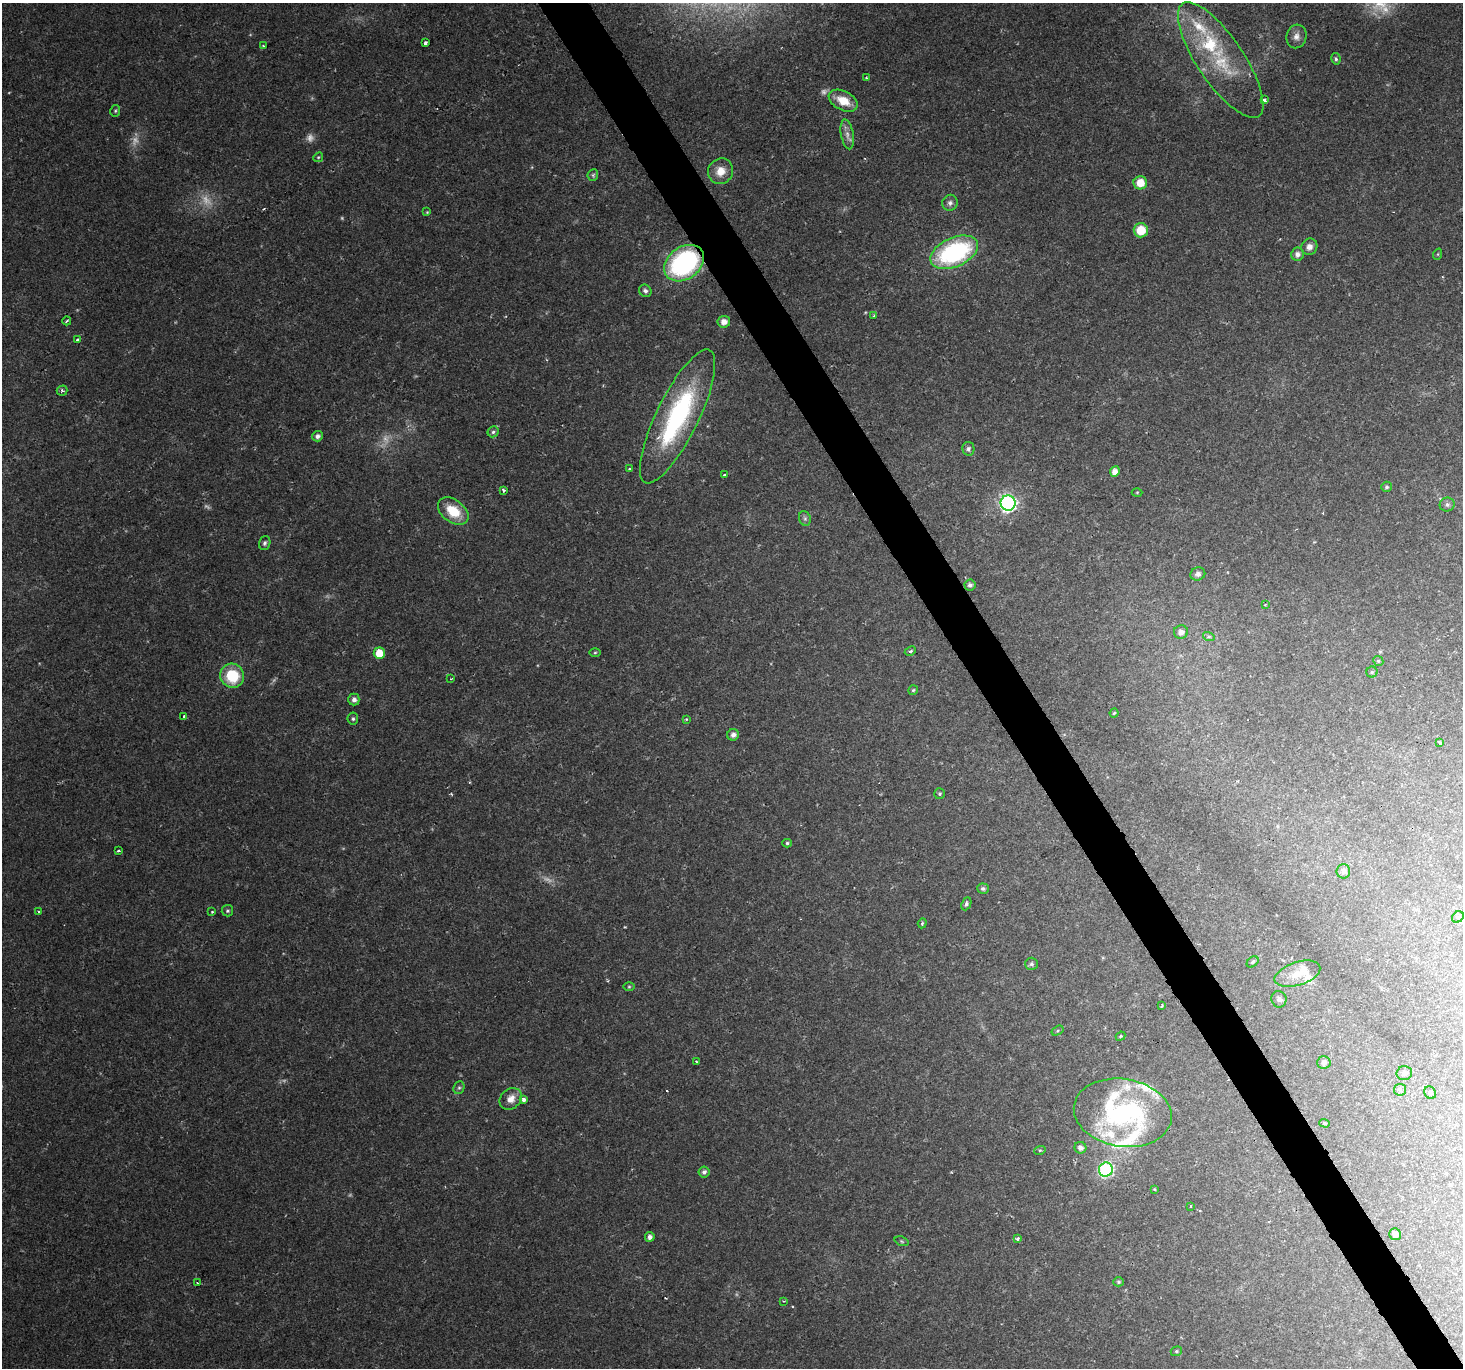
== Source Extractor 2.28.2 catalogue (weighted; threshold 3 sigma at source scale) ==
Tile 6 of 4 x 4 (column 2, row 2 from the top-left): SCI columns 1719-3179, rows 3041-4406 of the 6101 x 5900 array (HDU 1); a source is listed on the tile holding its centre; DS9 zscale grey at full resolution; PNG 1465 x 1370 px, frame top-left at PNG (2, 3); each listed source drawn as its Kron ellipse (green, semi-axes under 4 px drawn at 4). Shown black and unused: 3% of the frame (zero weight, under 2 of 3 exposures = <1% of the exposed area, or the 3 px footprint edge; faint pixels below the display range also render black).
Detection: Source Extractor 2.28.2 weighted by HDU 2 'WHT'; one run over the whole footprint, this tile lists its part. Background 0.0287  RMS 0.0029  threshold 0.0131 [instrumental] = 3 sigma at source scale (4.5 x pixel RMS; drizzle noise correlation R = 1.50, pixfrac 1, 0.0396/0.0396 arcsec/px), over >= 5 px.
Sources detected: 127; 10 too faint to see at this stretch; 4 cosmic-ray / hot-pixel residue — neither listed nor drawn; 7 inside a brighter listed object's ellipse — not listed separately; the other 106 listed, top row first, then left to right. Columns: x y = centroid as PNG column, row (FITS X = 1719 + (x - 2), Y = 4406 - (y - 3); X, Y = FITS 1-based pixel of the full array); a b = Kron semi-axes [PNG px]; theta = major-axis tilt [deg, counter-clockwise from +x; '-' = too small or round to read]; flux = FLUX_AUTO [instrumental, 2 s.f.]
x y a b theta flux
1296 36 12 10 75 1.9
425 43 3 3 - 1.7
263 46 3 2 - 0.21
1336 59 6 4 -78 0.55
1221 60 68 23 -56 22
867 78 4 3 - 0.31
1264 100 3 3 - 1.2
843 101 15 9 -27 5.6
115 111 6 5 - 0.44
847 134 15 6 -80 1.7
318 157 5 4 - 0.36
721 171 13 12 - 3.8
593 175 6 5 - 0.51
1140 183 6 6 - 4.8
950 203 8 7 - 1.1
427 212 4 4 - 0.33
1141 230 7 7 - 6.5
1309 247 8 7 - 1.8
954 252 25 14 24 42
1297 254 6 6 - 1.4
1438 254 6 3 71 0.33
684 263 22 16 36 48
645 291 6 6 - 0.99
874 316 3 3 - 0.55
67 321 4 2 - 0.5
724 322 6 6 - 2.1
77 340 3 3 - 0.43
62 391 5 5 - 0.54
678 416 74 21 64 46
493 432 6 5 - 0.6
317 436 5 5 - 1.2
968 449 7 6 - 0.92
629 469 3 2 - 0.29
1115 471 5 5 - 2
724 475 3 3 - 0.87
1386 487 5 5 - 0.57
504 490 3 3 - 0.88
1137 492 5 3 - 0.26
1008 503 7 7 - 93
1447 504 7 7 - 0.92
453 511 17 11 -37 8.3
805 518 7 5 -70 0.7
265 543 7 5 73 0.72
1198 574 7 6 - 1.2
970 585 5 5 - 1
1265 604 4 3 - 0.22
1181 632 7 7 - 1.8
1209 637 6 4 -17 0.45
910 651 6 4 27 0.56
379 653 6 5 - 5.8
595 653 5 3 - 0.35
1378 661 5 4 - 0.43
1372 672 5 5 - 0.5
232 676 12 11 - 12
451 679 3 3 - 0.26
913 690 5 5 - 0.44
354 700 6 5 - 1.2
1114 713 4 4 - 0.39
184 716 3 3 - 0.44
353 719 6 5 - 0.56
686 719 3 3 - 0.32
733 735 6 6 - 1.4
1440 743 3 3 - 0.58
940 794 5 5 - 0.46
787 843 4 4 - 0.51
118 851 3 2 - 0.66
1343 871 7 7 - 1.4
983 889 6 5 - 0.75
966 904 7 4 67 0.76
38 911 3 2 - 0.3
227 911 6 5 - 0.52
212 912 3 3 - 0.33
1458 917 6 5 - 0.52
922 923 5 4 - 0.38
1253 962 6 4 41 0.55
1031 964 6 6 - 0.67
1297 974 24 11 18 4.6
629 987 6 4 0 0.34
1279 999 8 7 - 1
1162 1006 3 2 - 0.38
1057 1031 6 4 33 0.42
1121 1036 5 4 - 0.37
696 1062 3 2 - 0.31
1324 1062 7 6 - 1
1404 1073 8 7 - 0.97
459 1088 6 5 - 0.58
1400 1090 6 6 - 0.59
1430 1093 6 5 - 0.57
511 1099 12 9 41 2.7
524 1099 4 3 - 1.4
1123 1113 49 34 -10 58
1325 1123 5 4 - 0.4
1080 1148 6 5 - 1.3
1040 1150 6 3 18 0.39
1106 1170 7 6 - 48
704 1172 6 5 - 0.87
1154 1189 4 4 - 0.29
1191 1206 2 2 - 0.28
1395 1234 6 5 - 2.1
650 1237 5 5 - 1.2
1018 1239 3 3 - 1.1
902 1241 7 4 -21 0.43
1118 1282 5 4 - 0.46
197 1283 3 3 - 0.25
783 1301 4 3 - 0.29
1176 1351 6 4 22 0.45
Overlapping masked pixels (flux is a lower limit): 1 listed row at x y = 684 263